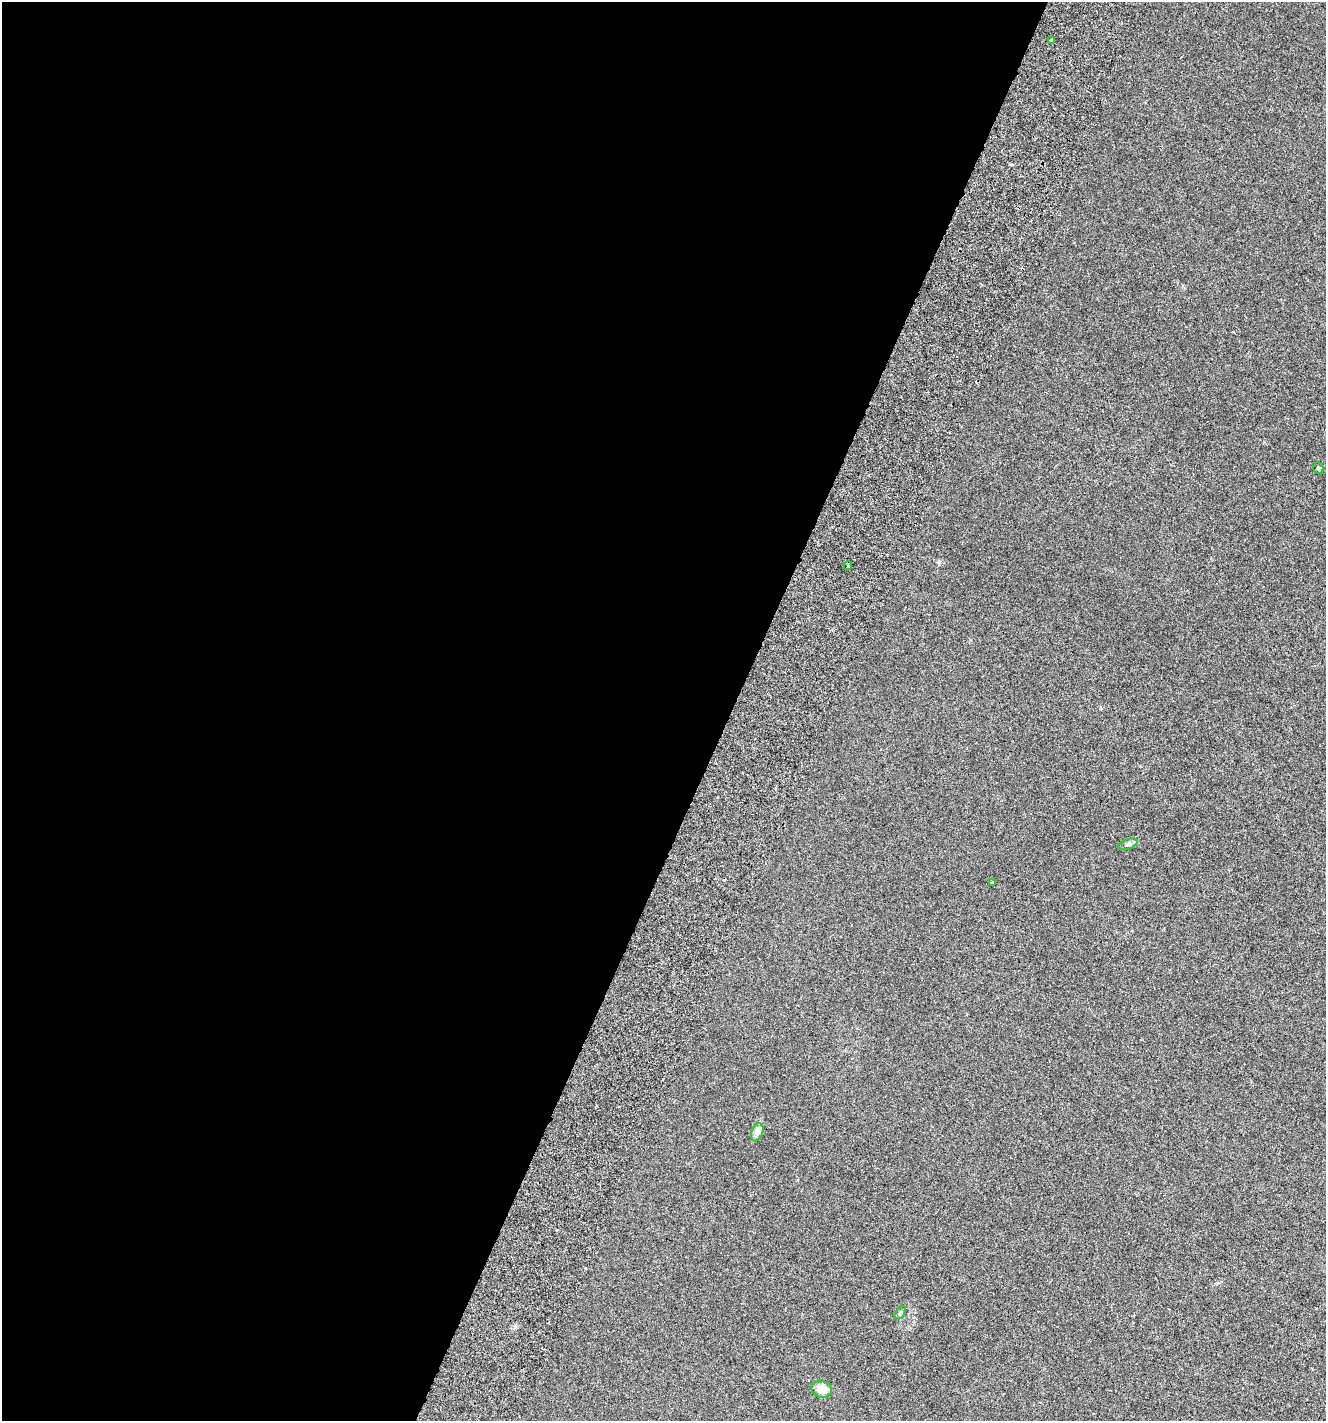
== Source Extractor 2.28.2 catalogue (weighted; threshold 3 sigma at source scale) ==
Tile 5 of 4 x 4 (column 1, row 2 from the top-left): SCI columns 319-1642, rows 2921-4339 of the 5999 x 5830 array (HDU 1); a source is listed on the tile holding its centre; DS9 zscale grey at full resolution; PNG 1328 x 1423 px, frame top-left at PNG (2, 2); each listed source drawn as its Kron ellipse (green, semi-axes under 4 px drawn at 4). Shown black and unused: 55% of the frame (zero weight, under 3 of 6 exposures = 6% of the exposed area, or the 3 px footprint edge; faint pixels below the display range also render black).
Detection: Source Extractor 2.28.2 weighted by HDU 2 'WHT'; one run over the whole footprint, this tile lists its part. Background 0.00157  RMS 0.0016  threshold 0.00641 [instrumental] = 3 sigma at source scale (4.09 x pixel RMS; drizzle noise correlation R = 1.36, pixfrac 0.8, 0.0396/0.0396 arcsec/px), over >= 5 px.
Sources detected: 8; all 8 listed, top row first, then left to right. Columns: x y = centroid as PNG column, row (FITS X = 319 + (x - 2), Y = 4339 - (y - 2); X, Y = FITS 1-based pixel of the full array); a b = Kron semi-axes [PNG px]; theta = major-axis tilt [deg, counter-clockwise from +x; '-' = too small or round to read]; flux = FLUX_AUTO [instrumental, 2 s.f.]
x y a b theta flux
1051 41 3 3 - 0.2
1318 468 5 5 - 0.17
848 565 4 4 - 0.19
1128 844 10 5 19 0.34
992 883 3 2 - 0.15
757 1132 9 5 70 0.44
900 1313 7 4 54 0.21
821 1389 10 8 -18 1.7